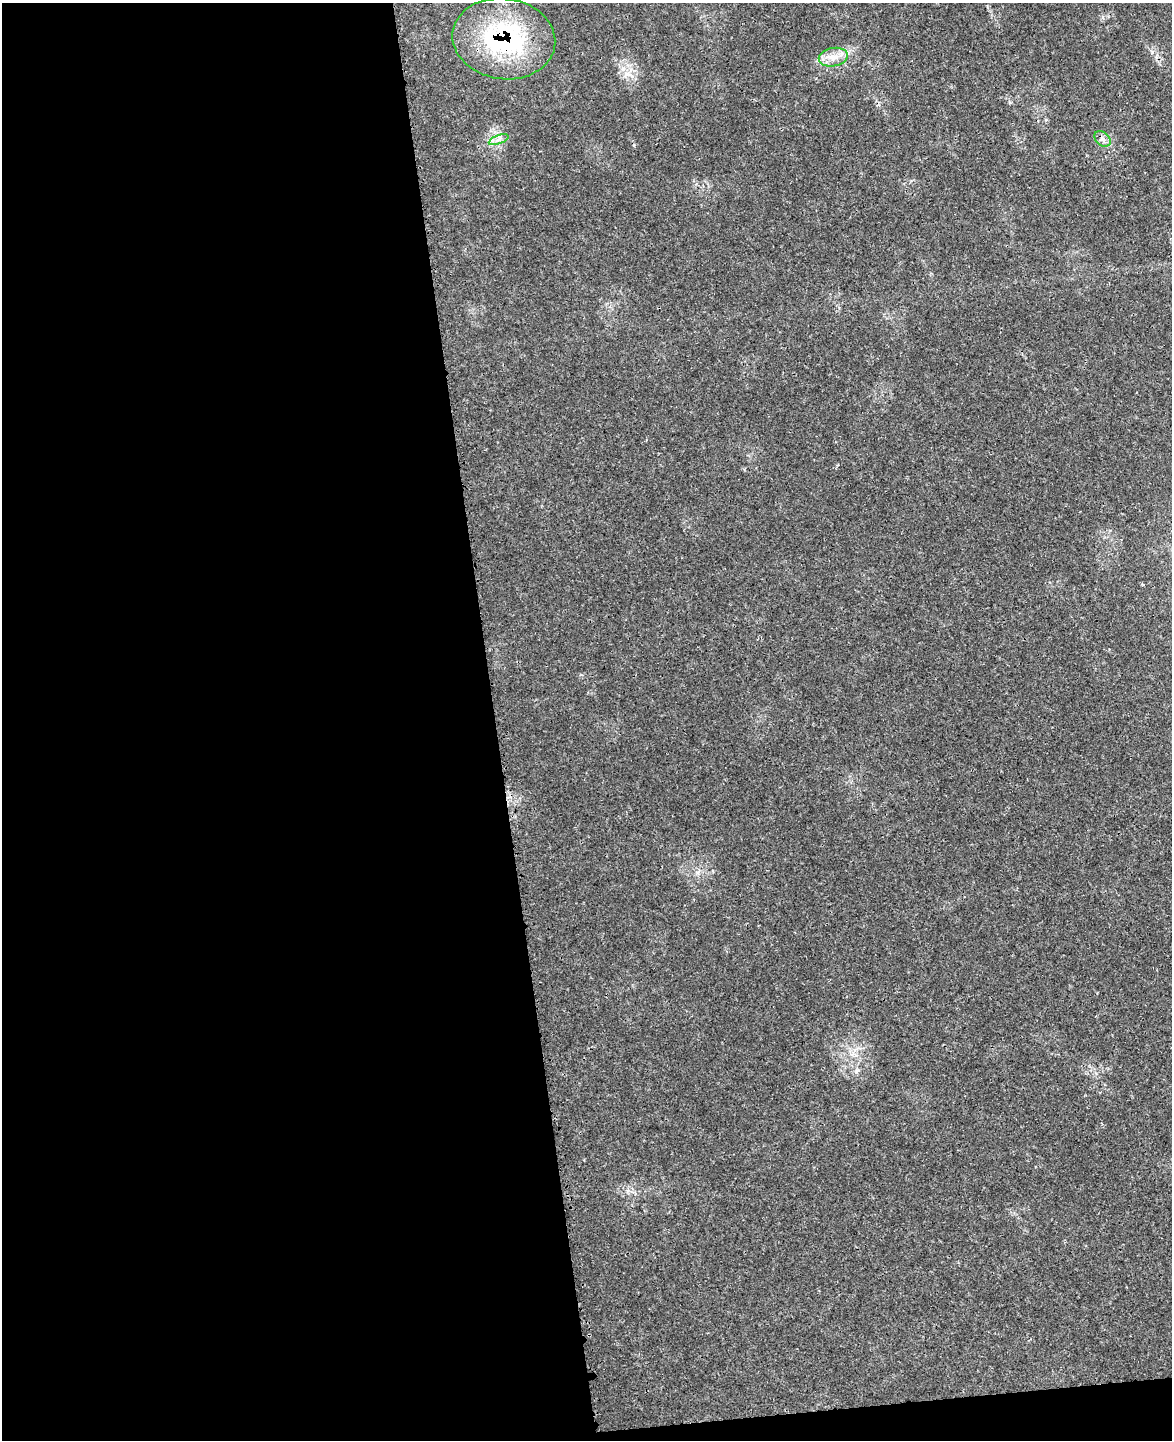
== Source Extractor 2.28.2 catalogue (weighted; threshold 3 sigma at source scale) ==
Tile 9 of 4 x 3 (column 1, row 3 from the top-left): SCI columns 64-1233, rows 147-1584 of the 4776 x 4715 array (HDU 1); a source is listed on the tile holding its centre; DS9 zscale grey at full resolution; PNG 1174 x 1442 px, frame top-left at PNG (2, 3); each listed source drawn as its Kron ellipse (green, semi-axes under 4 px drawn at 4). Shown black and unused: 43% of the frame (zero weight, under 3 of 4 exposures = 6% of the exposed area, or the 3 px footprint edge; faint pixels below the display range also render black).
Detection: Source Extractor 2.28.2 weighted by HDU 2 'WHT'; one run over the whole footprint, this tile lists its part. Background 0.0423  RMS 0.003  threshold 0.0133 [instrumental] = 3 sigma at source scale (4.5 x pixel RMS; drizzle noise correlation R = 1.50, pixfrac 1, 0.05/0.05 arcsec/px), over >= 5 px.
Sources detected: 5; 1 cosmic-ray / hot-pixel residue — neither listed nor drawn; the other 4 listed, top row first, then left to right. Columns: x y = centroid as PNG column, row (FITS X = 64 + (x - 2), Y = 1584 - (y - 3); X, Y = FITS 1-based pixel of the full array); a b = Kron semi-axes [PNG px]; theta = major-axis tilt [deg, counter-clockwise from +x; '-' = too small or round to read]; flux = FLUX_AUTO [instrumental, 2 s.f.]
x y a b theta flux
504 39 52 40 -8 43
833 57 14 9 11 3.2
1102 139 9 6 -41 1.2
499 140 10 3 21 0.84
Overlapping masked pixels (flux is a lower limit): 1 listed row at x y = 504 39